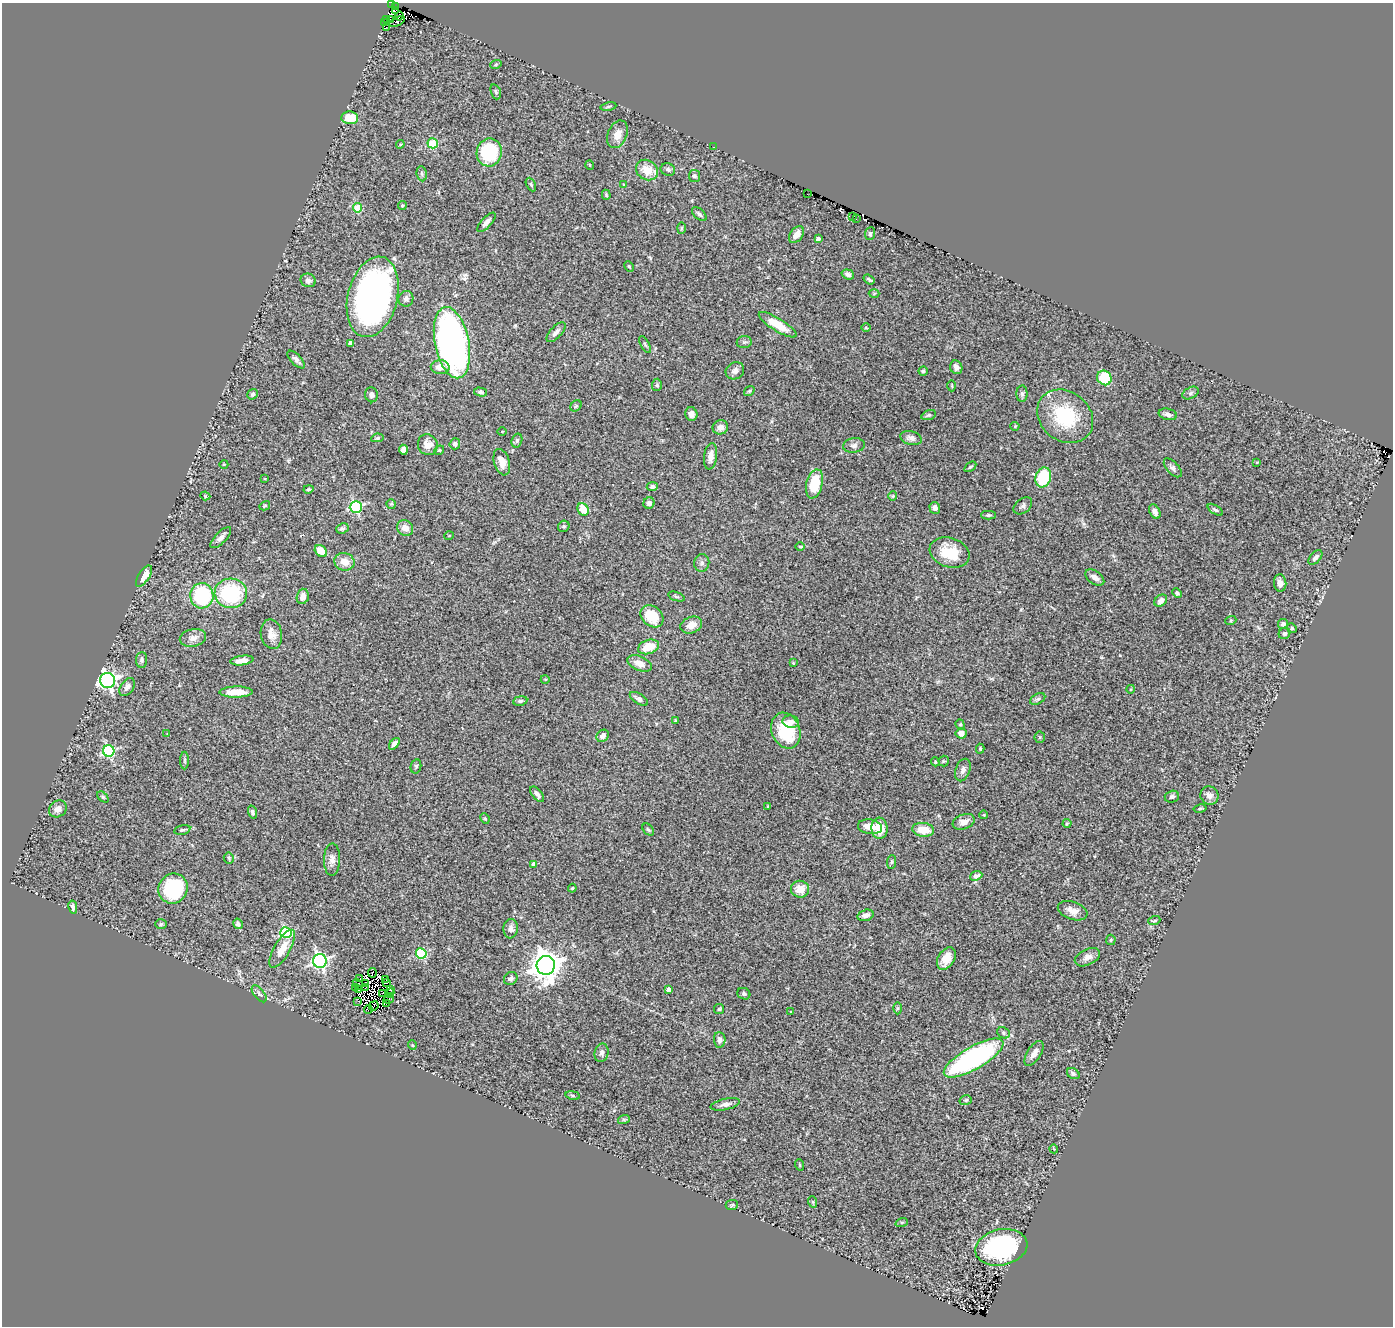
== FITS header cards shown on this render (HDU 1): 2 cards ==
NAXIS1  =                 1391
NAXIS2  =                 1324

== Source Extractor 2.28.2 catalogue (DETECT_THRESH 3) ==
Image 1391 x 1324 px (HDU 1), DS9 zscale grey, 1 PNG px = 1 image px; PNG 1395 x 1328 px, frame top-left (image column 1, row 1324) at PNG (2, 3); each listed source drawn as its Kron ellipse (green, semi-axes under 4 px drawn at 4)
Background 0.909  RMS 0.057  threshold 0.171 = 3 sigma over >= 5 px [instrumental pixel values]
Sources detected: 255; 13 with non-positive FLUX_AUTO (blend fragments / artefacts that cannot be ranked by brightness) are neither listed nor drawn; the other 242 listed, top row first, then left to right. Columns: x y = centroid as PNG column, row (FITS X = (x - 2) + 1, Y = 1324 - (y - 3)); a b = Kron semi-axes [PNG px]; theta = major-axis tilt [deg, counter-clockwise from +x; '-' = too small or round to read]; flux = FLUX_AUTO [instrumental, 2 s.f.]
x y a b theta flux
391 5 3 2 - 16
395 6 3 2 - 17
396 10 3 2 - 170
399 16 4 3 - 41
386 19 3 2 - 6.8
391 19 2 2 - 41
397 22 8 3 22 39
384 23 3 2 - 31
386 27 2 2 - 33
496 64 6 3 19 4
496 92 8 5 -71 7.2
608 106 8 4 9 7
350 118 8 6 -4 83
617 134 14 9 66 38
433 143 5 5 - 190
400 144 4 4 - 4.5
713 147 3 2 - 19
489 152 14 12 79 240
590 165 5 3 - 3.2
668 169 7 6 - 12
647 170 11 10 - 68
422 174 8 5 -82 8.6
694 176 6 5 - 9.1
531 184 7 4 -63 5.6
624 185 4 4 - 3.6
807 194 2 2 - 1.1
606 195 5 3 - 4.4
402 206 4 4 - 6.7
358 208 5 4 - 110
699 214 9 5 -43 11
853 217 2 2 - 4.8
856 219 3 2 - 38
486 222 12 5 48 19
681 228 6 3 88 4.3
870 234 6 5 - 7.9
796 235 9 6 53 29
818 239 4 3 - 18
629 266 5 4 - 4.5
848 274 6 5 - 12
869 279 6 3 -36 5.9
308 280 7 6 - 15
874 293 5 3 - 3.5
373 297 41 24 76 1400
406 299 8 7 - 13
778 325 22 6 -32 67
866 328 5 3 - 3.7
556 332 12 5 47 18
744 342 7 6 - 9.3
351 343 4 4 - 20
452 343 36 17 -79 1700
645 344 9 4 -63 6.3
296 359 11 5 -46 13
440 367 9 7 -1 33
956 367 7 6 - 19
735 371 9 8 - 17
923 371 4 4 - 6.2
1104 378 8 7 - 140
657 385 6 5 - 5.7
952 386 6 3 -89 3.5
749 391 6 3 37 4.9
481 392 6 4 -15 8.3
1191 393 9 5 28 9.5
253 394 5 5 - 10
1022 394 8 5 -89 8.6
371 395 7 6 - 13
576 406 6 5 - 6.5
691 414 7 6 - 16
1168 414 9 5 -13 13
929 415 7 4 19 8.2
1065 416 30 24 -38 240
1015 426 4 4 - 4
720 427 8 7 - 19
502 431 4 3 - 3.4
377 438 6 4 9 6.1
911 438 11 7 -13 16
517 440 7 5 73 7.8
455 444 5 5 - 11
428 445 10 9 - 34
854 445 11 7 8 15
403 450 5 4 - 27
439 450 5 4 - 4.8
711 456 13 6 82 27
502 462 13 7 -72 35
1257 462 4 2 - 2.2
224 464 4 3 - 2.9
970 467 7 3 35 4.6
1173 468 11 6 -47 14
1043 477 10 7 74 230
265 479 3 2 - 2.4
814 484 15 8 76 130
652 487 5 4 - 8.6
308 489 5 4 - 5.1
205 496 5 4 - 5.4
893 496 4 4 - 4.2
649 503 6 5 - 13
391 504 5 4 - 4.4
265 506 5 4 - 4.1
1023 506 10 7 38 13
356 507 6 6 - 440
935 508 6 5 - 13
583 509 6 5 - 72
1215 510 8 4 -33 7.5
1155 512 8 5 -63 18
988 515 7 4 0 6.2
564 526 6 5 - 7.7
342 528 6 5 - 7.4
405 528 8 7 - 29
449 536 5 3 - 2.9
221 538 14 5 45 19
800 546 5 3 - 3.1
321 551 7 5 -45 56
950 553 20 14 -18 110
1315 557 8 5 48 13
344 562 10 8 -17 37
702 563 9 7 84 14
144 576 12 5 56 42
1095 578 11 6 -35 23
1280 583 8 6 -84 19
231 593 16 15 - 290
1177 593 5 4 - 6.9
202 596 12 11 - 300
303 596 8 6 75 26
677 597 8 3 -19 5.7
1161 601 7 5 38 21
652 616 12 10 -40 100
1231 620 5 3 - 4.1
1283 624 5 5 - 12
691 625 11 8 19 38
1292 628 5 4 - 5.2
1284 633 6 5 - 8.3
271 634 15 10 -79 32
193 638 13 8 12 25
649 647 11 7 18 72
142 660 8 5 85 9.1
242 660 11 4 8 22
640 663 13 7 -23 31
793 663 4 3 - 3.5
545 679 4 3 - 2.8
107 680 8 7 - 1200
127 687 10 6 56 18
1131 689 4 3 - 3.8
236 692 17 5 1 66
639 699 10 5 -32 13
1038 699 8 5 27 7.7
520 701 7 5 9 7.6
675 720 3 3 - 3.6
791 722 8 6 -11 18
960 725 5 4 - 5.1
786 731 18 14 -68 170
961 733 5 5 - 28
167 734 3 3 - 2.3
603 736 7 5 46 16
1040 737 6 5 - 5.5
394 744 7 4 50 15
980 749 5 4 - 5.9
109 751 6 5 - 440
184 760 9 4 -90 5.9
944 761 5 5 - 4.6
935 762 4 3 - 4
416 766 7 5 77 6.9
963 770 11 7 71 19
537 794 9 5 -51 19
1209 795 9 9 - 19
103 797 6 4 -44 5.7
1172 797 7 6 - 8
768 806 3 2 - 3.1
58 809 9 8 - 23
1200 809 6 3 10 4.7
252 812 6 4 -72 11
984 815 4 3 - 2.9
485 818 5 4 - 4.8
964 822 11 7 19 28
1067 823 4 4 - 4.2
870 827 12 7 -9 44
879 828 11 8 -84 61
182 830 8 4 13 6.7
648 830 7 4 -48 6.6
923 830 11 7 -6 63
229 858 5 5 - 5.7
332 860 16 8 88 22
891 862 7 4 88 6.7
534 865 4 4 - 33
976 876 6 4 22 16
572 888 4 3 - 3.4
173 889 15 14 - 300
800 889 9 8 - 45
73 907 6 4 -79 10
1073 911 15 9 -19 32
866 915 8 5 17 19
1154 921 6 4 19 5.8
161 924 6 5 - 6.9
238 924 5 4 - 10
511 929 10 7 85 16
286 933 6 5 - 390
1111 940 5 5 - 4.1
282 949 21 8 60 55
421 953 5 5 - 290
1087 957 13 8 26 23
946 959 12 8 57 53
320 961 7 6 - 980
546 965 9 9 - 5600
372 973 5 2 - 4.9
360 979 3 2 - 2.8
385 979 3 2 - 5
511 979 7 6 - 12
387 983 2 2 - 1.8
358 984 6 2 -52 2.6
366 984 2 2 - 3.2
356 988 2 2 - 0.047
366 988 3 2 - 0.85
390 989 3 2 - 4.5
668 989 4 3 - 15
359 990 3 2 - 3.3
382 993 2 2 - 1.3
390 993 4 3 - 0.8
259 994 10 5 -52 10
744 994 7 5 -28 7.4
389 999 5 2 - 5.7
358 1001 3 2 - 4.1
386 1003 2 2 - 6.2
374 1006 5 2 - 1.6
897 1008 6 4 89 5
368 1009 4 3 - 13
719 1009 5 5 - 5
791 1012 4 2 - 2.8
1003 1033 7 5 -25 8.2
720 1040 8 6 -87 14
412 1045 5 3 - 3.2
601 1053 9 7 78 13
1034 1053 14 7 57 29
974 1058 34 11 30 710
1073 1073 7 5 -33 8.1
573 1095 7 3 -9 5.1
966 1100 6 5 - 6.1
725 1104 15 5 12 18
624 1119 6 4 18 5
1054 1149 4 3 - 3.7
800 1165 6 3 -71 3.3
813 1202 6 4 -71 4.3
732 1205 6 5 - 6.1
902 1222 6 4 18 5.2
1001 1247 26 18 12 490
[13 non-positive-flux detections neither listed nor drawn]